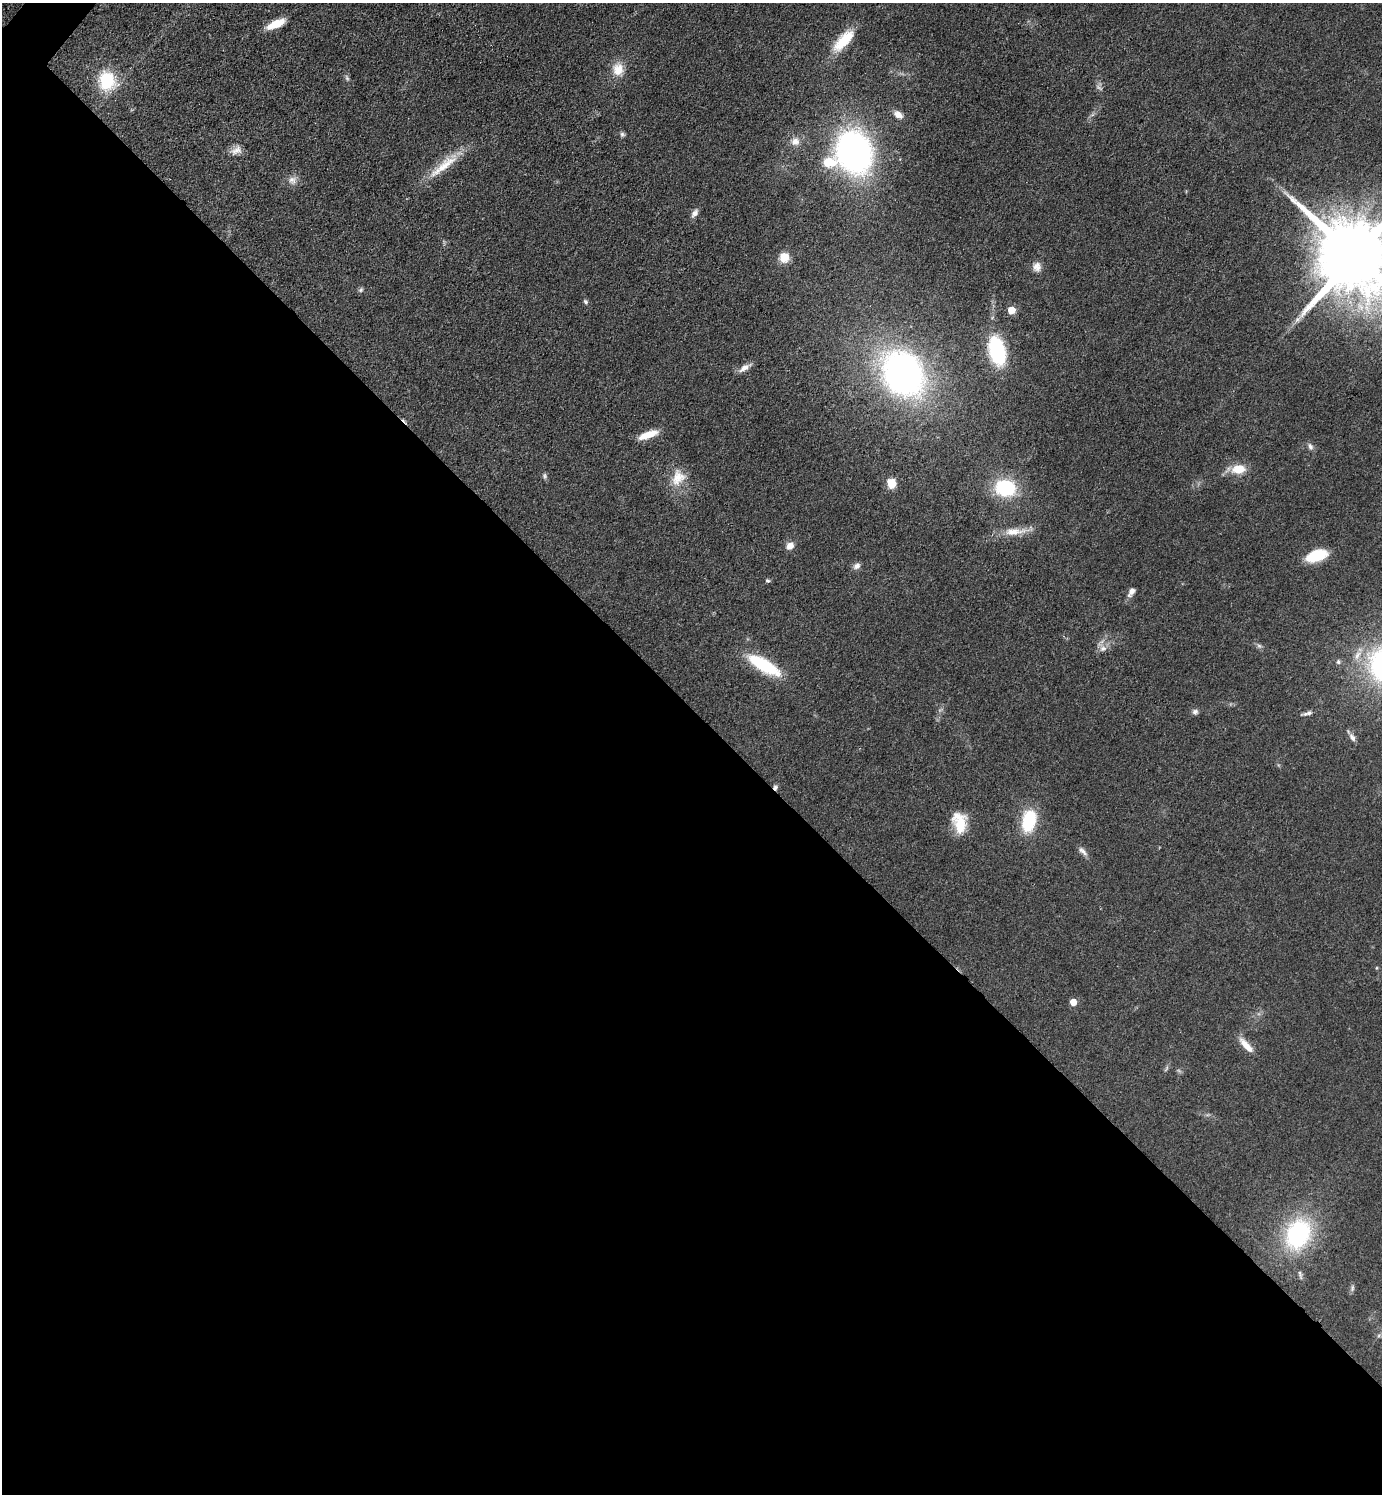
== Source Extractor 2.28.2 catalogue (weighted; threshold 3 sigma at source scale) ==
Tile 14 of 4 x 4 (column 2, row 4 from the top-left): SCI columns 1679-3058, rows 3-1494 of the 5976 x 5974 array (HDU 1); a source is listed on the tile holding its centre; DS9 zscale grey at full resolution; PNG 1384 x 1496 px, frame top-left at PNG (2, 3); no overlay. Shown black and unused: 53% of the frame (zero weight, under 3 of 4 exposures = <1% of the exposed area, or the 3 px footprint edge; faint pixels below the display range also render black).
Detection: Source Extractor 2.28.2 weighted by HDU 2 'WHT'; one run over the whole footprint, this tile lists its part. Background 0.0799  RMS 0.0063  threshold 0.0285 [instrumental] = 3 sigma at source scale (4.5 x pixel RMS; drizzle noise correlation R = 1.50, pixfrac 1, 0.05/0.05 arcsec/px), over >= 5 px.
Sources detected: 58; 2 too faint to see at this stretch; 2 cosmic-ray / hot-pixel residue — not listed; the other 54 listed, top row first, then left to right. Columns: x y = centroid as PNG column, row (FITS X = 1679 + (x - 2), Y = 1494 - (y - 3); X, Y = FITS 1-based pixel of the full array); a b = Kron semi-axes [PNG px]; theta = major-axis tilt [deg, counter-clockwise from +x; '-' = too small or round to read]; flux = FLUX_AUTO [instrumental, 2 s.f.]
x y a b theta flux
276 24 19 7 24 12
844 40 31 12 48 21
618 69 18 15 82 10
347 78 8 5 -60 1.3
107 81 20 18 -74 31
898 115 11 7 -31 4.6
622 134 7 6 - 1.4
795 141 11 10 - 5.1
236 150 17 11 30 5.2
854 152 33 27 -71 230
828 162 8 6 -6 32
444 165 53 11 39 18
292 180 11 10 - 4.2
694 213 12 7 51 3
1355 256 24 18 -45 11000
784 257 9 8 - 12
1037 267 12 11 - 4.5
361 290 7 5 46 1.3
586 302 7 5 -47 1.4
1011 310 5 5 - 15
997 351 25 13 -76 59
744 368 15 7 34 4.5
903 373 37 31 -59 270
648 435 24 8 21 10
1310 446 10 7 -67 2.3
1238 469 17 11 8 12
545 476 9 5 -90 1.4
678 478 24 18 65 14
891 483 8 7 - 11
1005 488 21 16 -10 42
1014 531 33 10 4 11
790 546 8 7 - 5
1316 556 17 9 19 28
857 566 10 7 43 2.7
768 581 6 5 - 1
1131 592 11 6 58 3.7
1259 646 7 6 - 1.5
1103 648 10 8 24 3.6
1357 655 16 8 59 6.3
1338 662 6 6 - 1.6
764 665 37 12 -30 39
1195 712 8 7 - 2
1307 713 16 5 15 2.5
1352 737 12 7 -59 3
1029 821 18 11 77 43
959 822 25 16 -78 17
1083 851 15 6 -43 3
1377 968 5 3 - 0.58
1073 1002 5 5 - 8.7
1246 1045 23 7 -47 7.6
1298 1234 31 24 66 80
1300 1275 14 4 -76 1.7
1352 1288 10 4 85 1.5
1379 1335 6 5 - 1.1
Isophote crosses this tile's border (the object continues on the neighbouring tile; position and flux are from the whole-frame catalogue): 1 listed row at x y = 1355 256